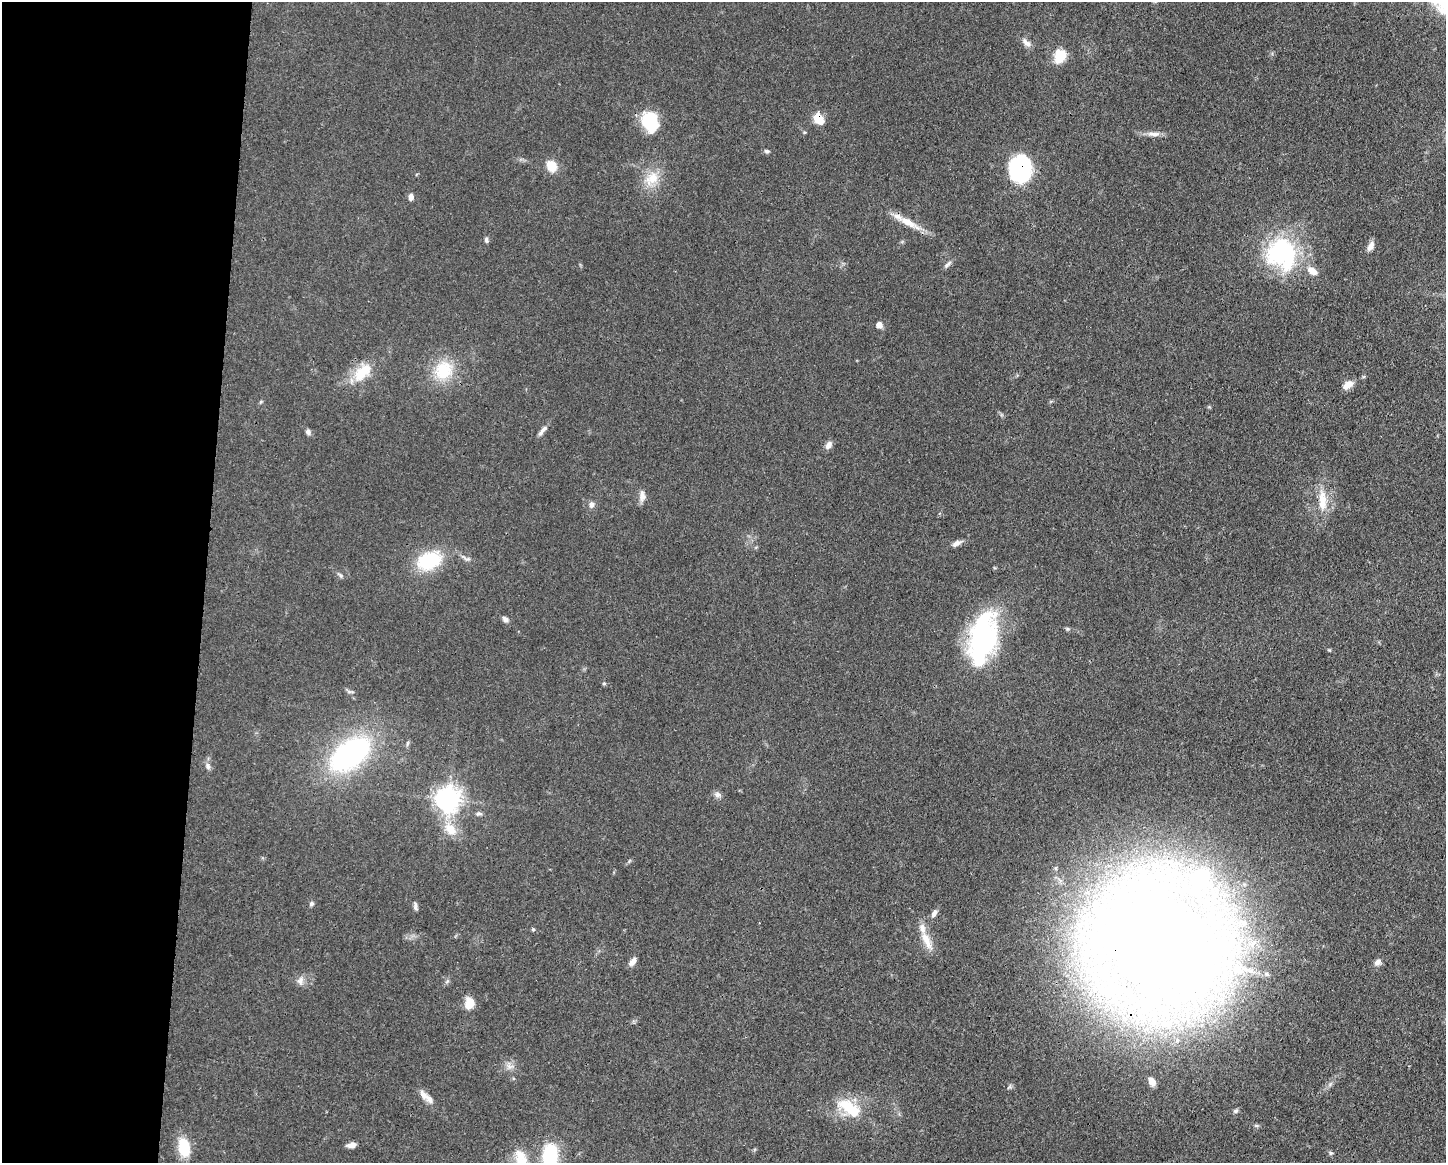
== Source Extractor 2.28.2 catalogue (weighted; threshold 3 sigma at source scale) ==
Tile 4 of 3 x 4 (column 1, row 2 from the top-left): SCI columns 114-1557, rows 2328-3488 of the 4672 x 4656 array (HDU 1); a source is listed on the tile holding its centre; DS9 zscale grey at full resolution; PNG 1448 x 1165 px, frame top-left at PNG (2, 2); no overlay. Shown black and unused: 14% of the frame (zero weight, under 3 of 4 exposures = <1% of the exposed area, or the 3 px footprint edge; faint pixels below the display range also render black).
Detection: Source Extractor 2.28.2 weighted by HDU 2 'WHT'; one run over the whole footprint, this tile lists its part. Background 0.0585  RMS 0.0042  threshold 0.019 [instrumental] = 3 sigma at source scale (4.5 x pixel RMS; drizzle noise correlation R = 1.50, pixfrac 1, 0.05/0.05 arcsec/px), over >= 5 px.
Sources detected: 68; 2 inside a brighter listed object's ellipse — not listed separately; the other 66 listed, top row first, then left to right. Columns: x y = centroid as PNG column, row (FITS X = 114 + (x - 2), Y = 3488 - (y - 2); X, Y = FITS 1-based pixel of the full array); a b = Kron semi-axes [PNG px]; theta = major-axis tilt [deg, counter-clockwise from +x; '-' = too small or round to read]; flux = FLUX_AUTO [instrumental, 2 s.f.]
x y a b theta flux
1026 43 15 7 -43 2.2
1060 56 16 12 66 8.3
818 118 8 6 -49 14
649 121 20 14 -70 22
1154 134 20 6 -3 2.8
767 151 7 5 -6 0.83
551 166 10 8 -57 8.6
1020 169 22 18 87 47
652 178 22 15 42 8.6
411 197 8 6 85 1.7
908 222 36 9 -29 7.1
486 240 8 5 -82 0.91
1370 246 11 6 64 2.6
1282 253 34 30 -61 57
947 264 13 4 41 1.3
1312 271 14 8 -36 3.9
879 325 6 6 - 2.6
443 370 27 24 59 16
362 372 30 15 45 12
1348 385 14 8 33 3.4
542 431 15 5 51 1.9
308 432 7 6 - 1.4
828 445 10 7 58 2.1
642 496 15 7 -89 2.4
1323 500 26 12 -87 8.6
591 505 8 7 - 1.5
957 543 11 6 24 2.1
429 560 30 21 22 22
340 575 9 4 -35 0.88
505 619 8 6 -36 1.4
983 638 49 23 79 87
1329 650 6 3 -17 0.43
604 683 6 4 0 0.52
349 692 7 4 -1 0.82
350 754 48 26 36 78
208 766 9 6 -73 1.5
717 795 10 7 -19 1.6
448 799 9 8 - 290
479 814 8 6 9 1.1
450 829 20 14 -49 7.9
1201 880 43 28 55 43
311 904 6 6 - 0.85
415 906 10 5 -80 1.3
934 913 11 6 60 1.7
1244 923 12 10 -43 4.5
533 929 5 4 - 0.59
926 940 28 9 -64 6.2
1157 941 59 45 -43 1800
632 961 11 6 53 2.3
1378 962 9 6 37 1.8
1237 969 21 15 -25 14
1266 974 7 7 - 1.4
300 981 11 9 80 2.3
469 1004 10 8 83 7.3
1165 1024 14 8 -20 4.3
509 1066 11 7 -5 2.2
1152 1081 8 5 -63 3.4
429 1099 16 9 -48 3.5
848 1107 29 16 -30 14
1235 1111 7 5 16 0.85
1256 1126 6 4 0 0.6
351 1145 10 6 11 2.4
184 1148 20 12 -81 13
1331 1153 6 5 - 0.68
550 1156 21 14 87 24
520 1159 27 16 -85 8.6
Overlapping masked pixels (flux is a lower limit): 4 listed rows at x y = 818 118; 1020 169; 983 638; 1157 941
Isophote crosses this tile's border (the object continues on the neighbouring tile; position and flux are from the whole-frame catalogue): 2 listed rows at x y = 550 1156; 520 1159